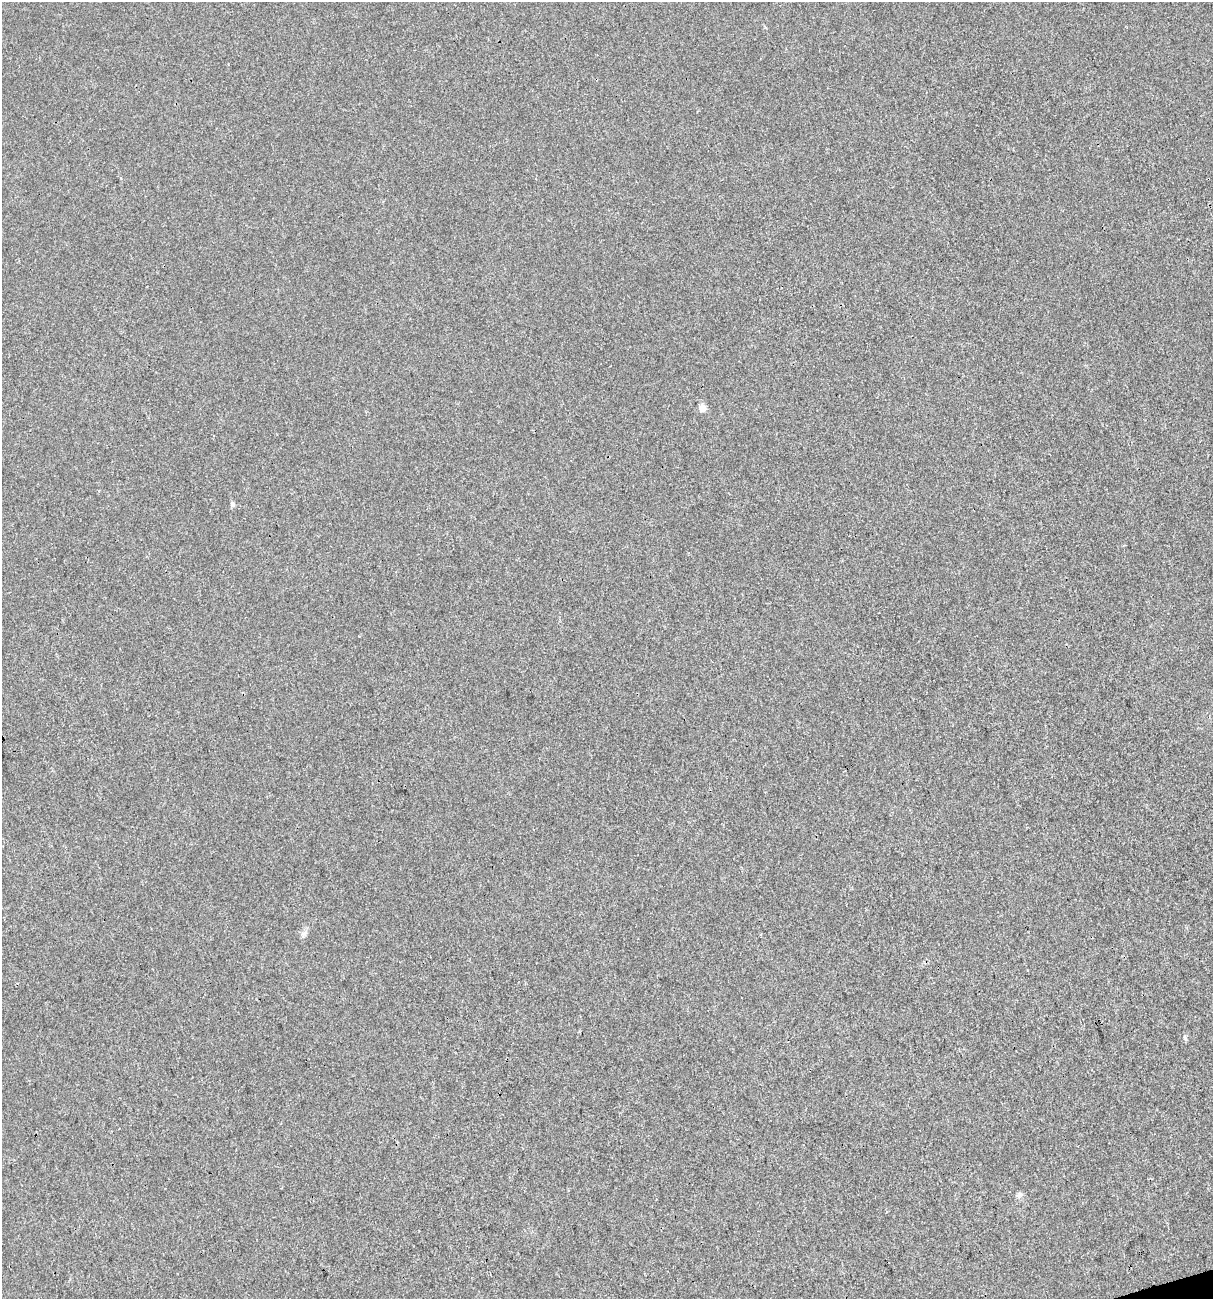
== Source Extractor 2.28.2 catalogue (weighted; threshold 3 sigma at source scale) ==
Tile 6 of 4 x 4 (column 2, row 2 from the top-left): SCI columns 1313-2523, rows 2597-3893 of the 4995 x 5192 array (HDU 1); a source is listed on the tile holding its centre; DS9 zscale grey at full resolution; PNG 1215 x 1301 px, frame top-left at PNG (2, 2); no overlay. Shown black and unused: <1% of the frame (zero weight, under 3 of 4 exposures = <1% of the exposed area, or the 3 px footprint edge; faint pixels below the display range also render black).
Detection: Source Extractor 2.28.2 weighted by HDU 2 'WHT'; one run over the whole footprint, this tile lists its part. Background 0.00113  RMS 0.0028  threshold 0.0127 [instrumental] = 3 sigma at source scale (4.5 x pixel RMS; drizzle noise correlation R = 1.50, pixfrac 1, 0.0396/0.0396 arcsec/px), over >= 5 px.
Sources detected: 5; all 5 listed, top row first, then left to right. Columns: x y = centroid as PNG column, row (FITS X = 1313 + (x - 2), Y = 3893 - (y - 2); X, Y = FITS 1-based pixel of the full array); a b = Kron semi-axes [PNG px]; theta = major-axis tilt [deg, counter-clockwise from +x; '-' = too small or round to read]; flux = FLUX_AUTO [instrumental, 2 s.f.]
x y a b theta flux
702 408 8 7 - 2.1
232 504 7 6 - 0.65
304 933 10 4 30 0.7
1185 1038 6 4 -61 0.43
1020 1194 8 5 -31 0.69